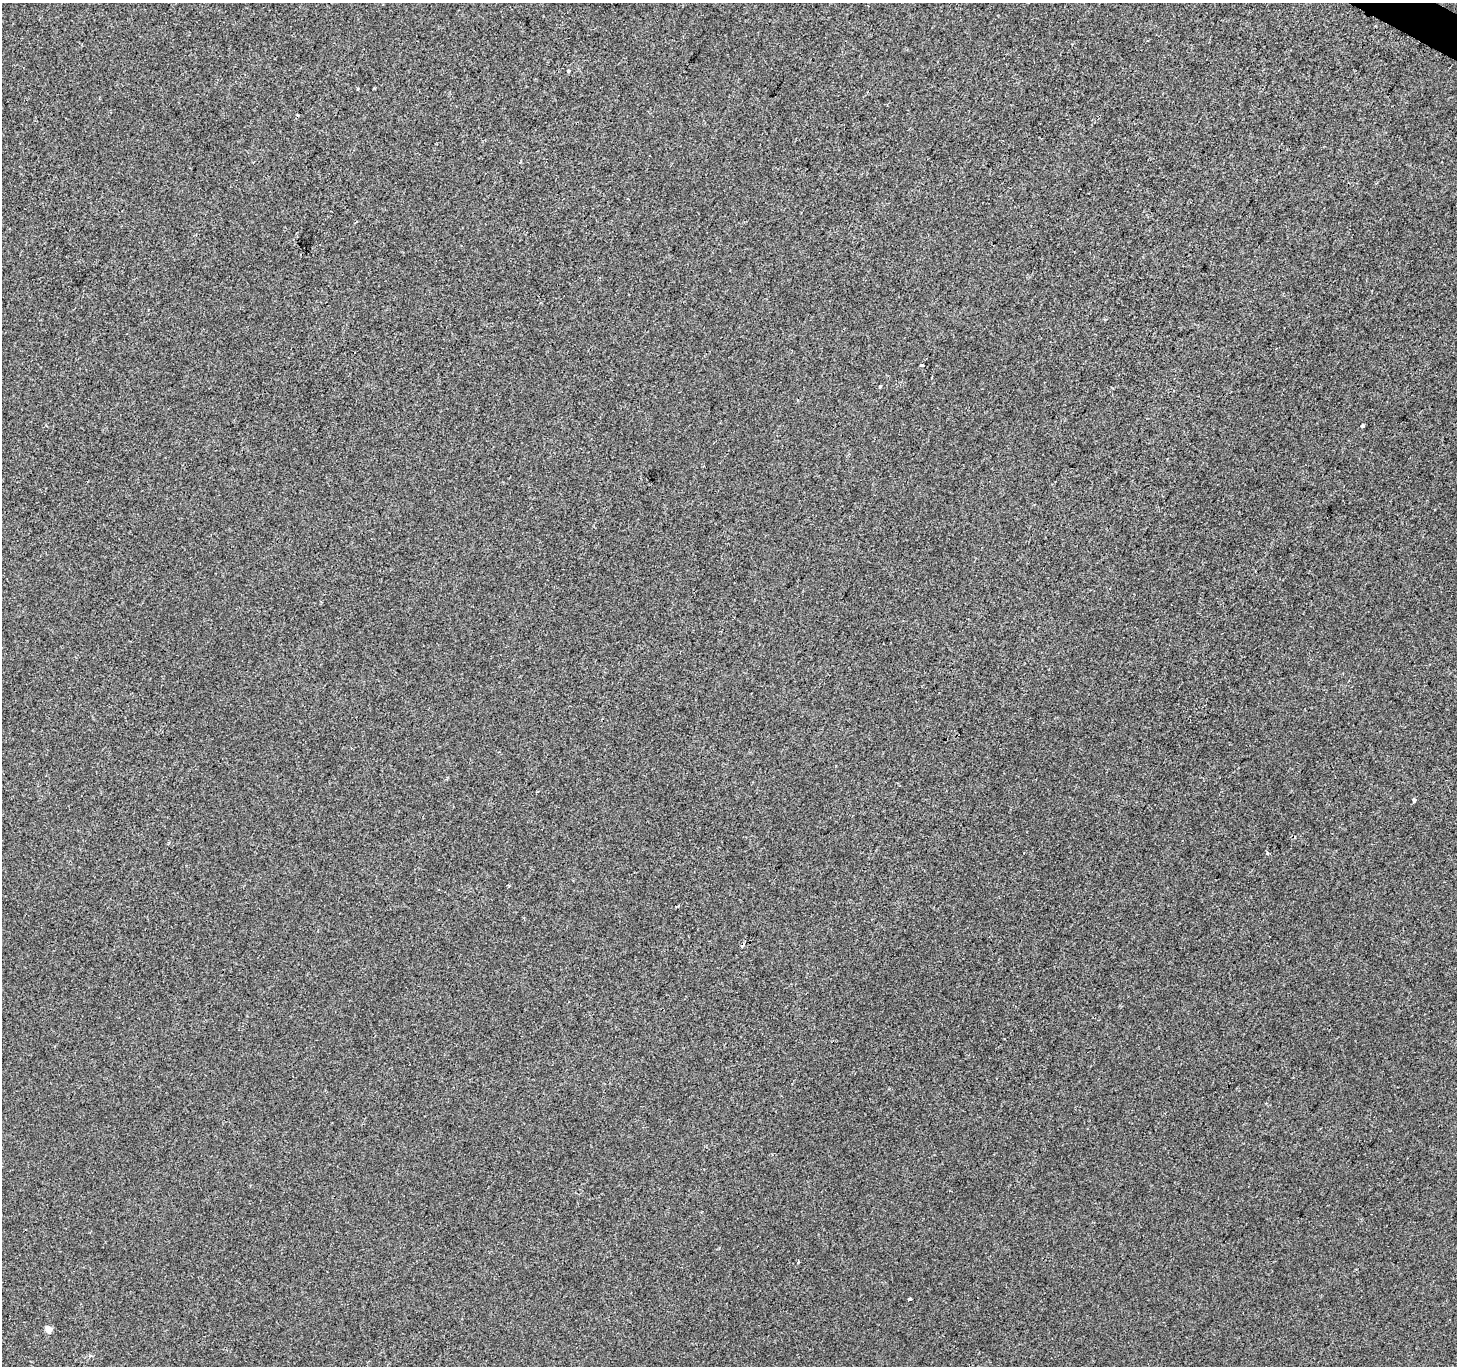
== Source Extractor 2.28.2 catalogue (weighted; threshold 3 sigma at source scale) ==
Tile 10 of 4 x 4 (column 2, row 3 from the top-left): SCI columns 1462-2916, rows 1625-2988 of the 5827 x 5910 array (HDU 1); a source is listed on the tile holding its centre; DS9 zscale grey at full resolution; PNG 1459 x 1368 px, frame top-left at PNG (2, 3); no overlay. Shown black and unused: <1% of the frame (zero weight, under 2 of 3 exposures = <1% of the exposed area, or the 3 px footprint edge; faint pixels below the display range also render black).
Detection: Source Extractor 2.28.2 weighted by HDU 2 'WHT'; one run over the whole footprint, this tile lists its part. Background 5.71e-05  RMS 0.0042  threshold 0.0188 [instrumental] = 3 sigma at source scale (4.5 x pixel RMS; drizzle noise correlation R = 1.50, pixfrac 1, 0.0396/0.0396 arcsec/px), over >= 5 px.
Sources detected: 12; all 12 listed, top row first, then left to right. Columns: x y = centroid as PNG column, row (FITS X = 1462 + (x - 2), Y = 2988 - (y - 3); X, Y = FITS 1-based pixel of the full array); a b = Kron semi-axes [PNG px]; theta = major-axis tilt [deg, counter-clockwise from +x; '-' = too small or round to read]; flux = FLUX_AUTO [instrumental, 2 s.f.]
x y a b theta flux
569 71 3 3 - 1
373 88 3 3 - 0.79
358 89 3 2 - 0.53
922 365 3 3 - 1.1
880 387 3 3 - 0.84
1362 426 3 3 - 1.7
1414 800 4 3 - 1.5
1267 853 5 3 - 0.41
508 885 3 3 - 0.5
798 1262 4 3 - 0.43
909 1299 3 3 - 6.1
49 1329 5 5 - 4.6